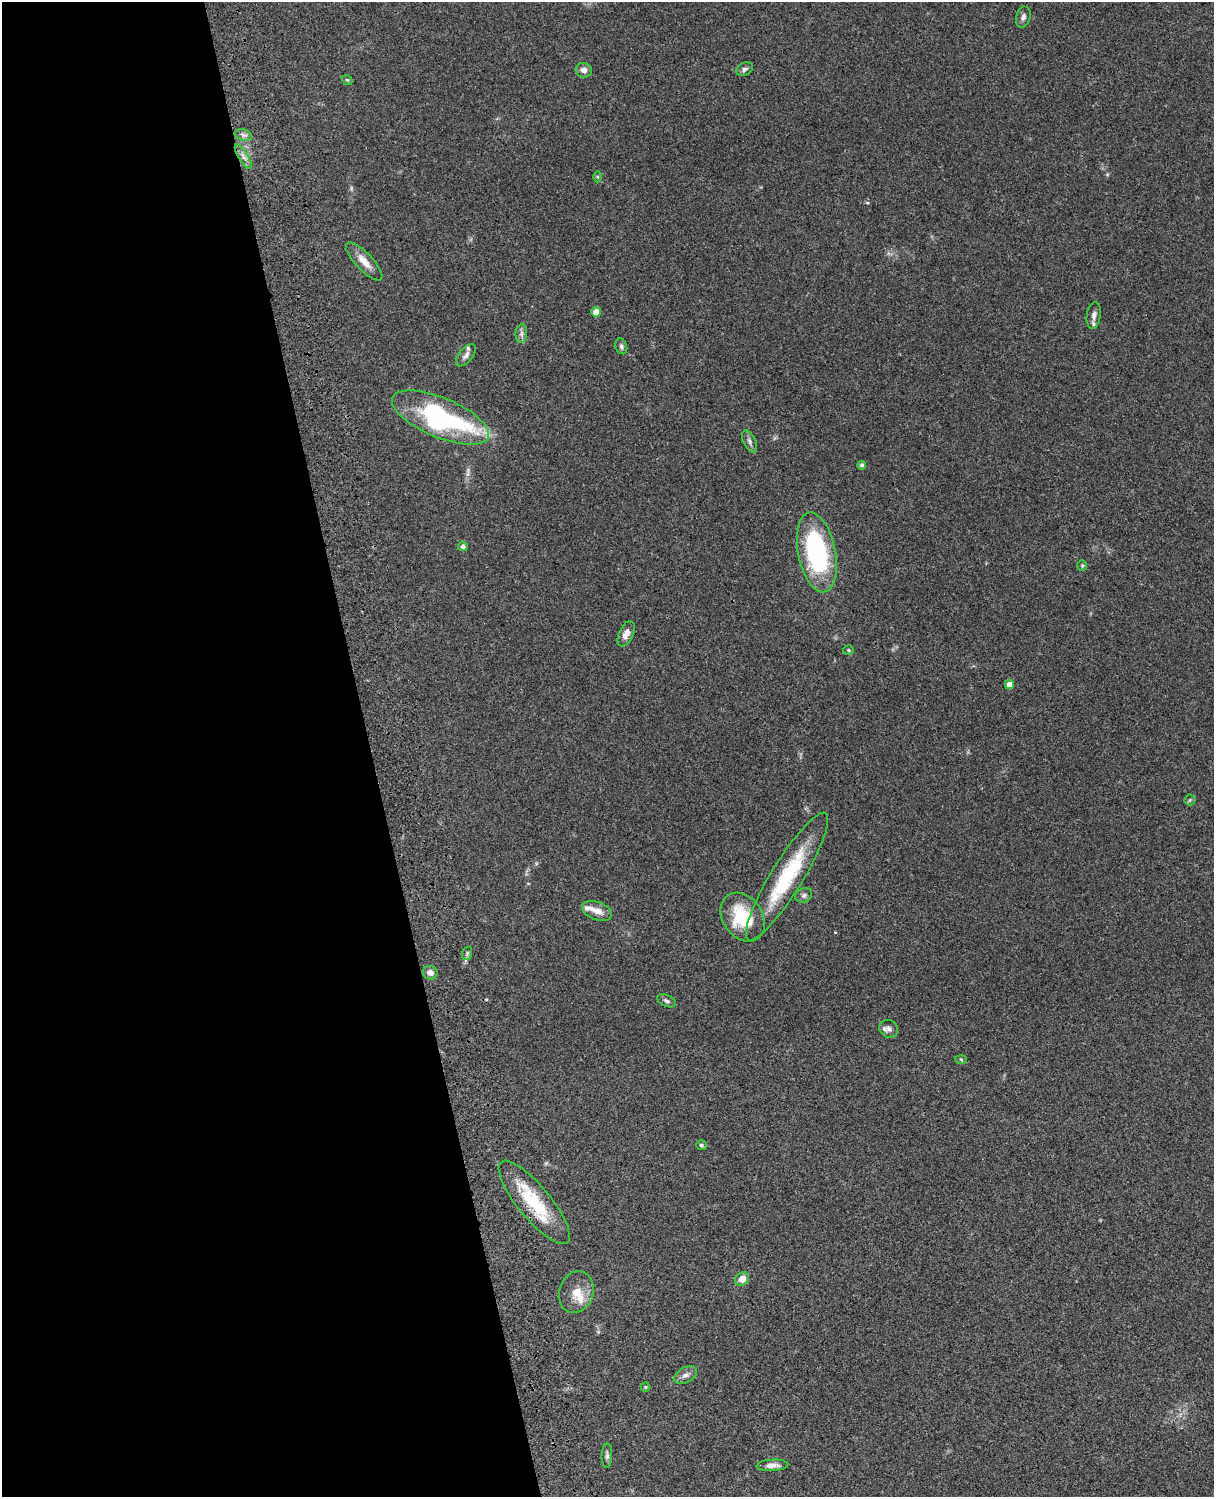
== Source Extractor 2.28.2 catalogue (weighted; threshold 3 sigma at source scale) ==
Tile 5 of 4 x 3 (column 1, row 2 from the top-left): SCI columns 122-1333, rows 1774-3268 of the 5088 x 4928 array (HDU 1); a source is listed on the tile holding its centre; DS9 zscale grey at full resolution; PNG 1216 x 1499 px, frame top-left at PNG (2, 2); each listed source drawn as its Kron ellipse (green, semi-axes under 4 px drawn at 4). Shown black and unused: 30% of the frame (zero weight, under 3 of 4 exposures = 6% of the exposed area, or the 3 px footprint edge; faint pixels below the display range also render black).
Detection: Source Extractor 2.28.2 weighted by HDU 2 'WHT'; one run over the whole footprint, this tile lists its part. Background 0.098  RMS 0.0063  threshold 0.0283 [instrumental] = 3 sigma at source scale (4.5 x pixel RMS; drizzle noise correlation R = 1.50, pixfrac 1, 0.05/0.05 arcsec/px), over >= 5 px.
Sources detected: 43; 3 inside a brighter listed object's ellipse — not listed separately; the other 40 listed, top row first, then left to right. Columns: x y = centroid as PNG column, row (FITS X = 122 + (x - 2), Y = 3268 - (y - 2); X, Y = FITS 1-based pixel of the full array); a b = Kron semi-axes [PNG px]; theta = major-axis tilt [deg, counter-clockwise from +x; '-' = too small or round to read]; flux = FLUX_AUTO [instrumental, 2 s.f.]
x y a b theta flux
1023 17 11 7 75 2.3
745 69 9 6 30 1.9
584 70 8 7 - 3.2
347 80 5 4 - 0.77
243 135 9 5 -16 2.2
243 157 14 4 -58 2.9
598 177 5 3 - 0.64
364 262 25 8 -47 7.3
596 312 5 5 - 6.8
1094 315 13 7 82 3.2
521 334 9 6 84 2
621 346 8 5 -71 1.6
466 355 13 7 49 2.9
440 418 52 20 -23 110
749 441 12 6 -64 2.3
862 465 4 4 - 1.5
463 546 5 4 - 2.1
817 552 41 18 -79 86
1082 566 5 5 - 0.8
626 634 13 7 65 4.5
849 650 5 4 - 0.78
1009 685 4 4 - 6.2
1190 800 5 5 - 0.87
787 877 74 16 59 49
804 895 9 7 26 1.8
597 911 16 9 -22 5.8
743 917 26 20 -55 29
467 953 7 5 71 1.1
430 973 7 6 - 4.2
666 1001 10 5 -25 1.7
889 1029 10 8 -31 3
961 1059 6 4 -3 0.68
701 1145 5 5 - 0.97
534 1202 52 16 -51 33
742 1279 7 6 - 6
576 1292 21 17 72 10
685 1375 12 7 29 2.9
645 1387 5 4 - 0.68
607 1455 12 5 89 1.8
772 1465 16 5 3 3.7
Overlapping masked pixels (flux is a lower limit): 1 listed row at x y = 534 1202